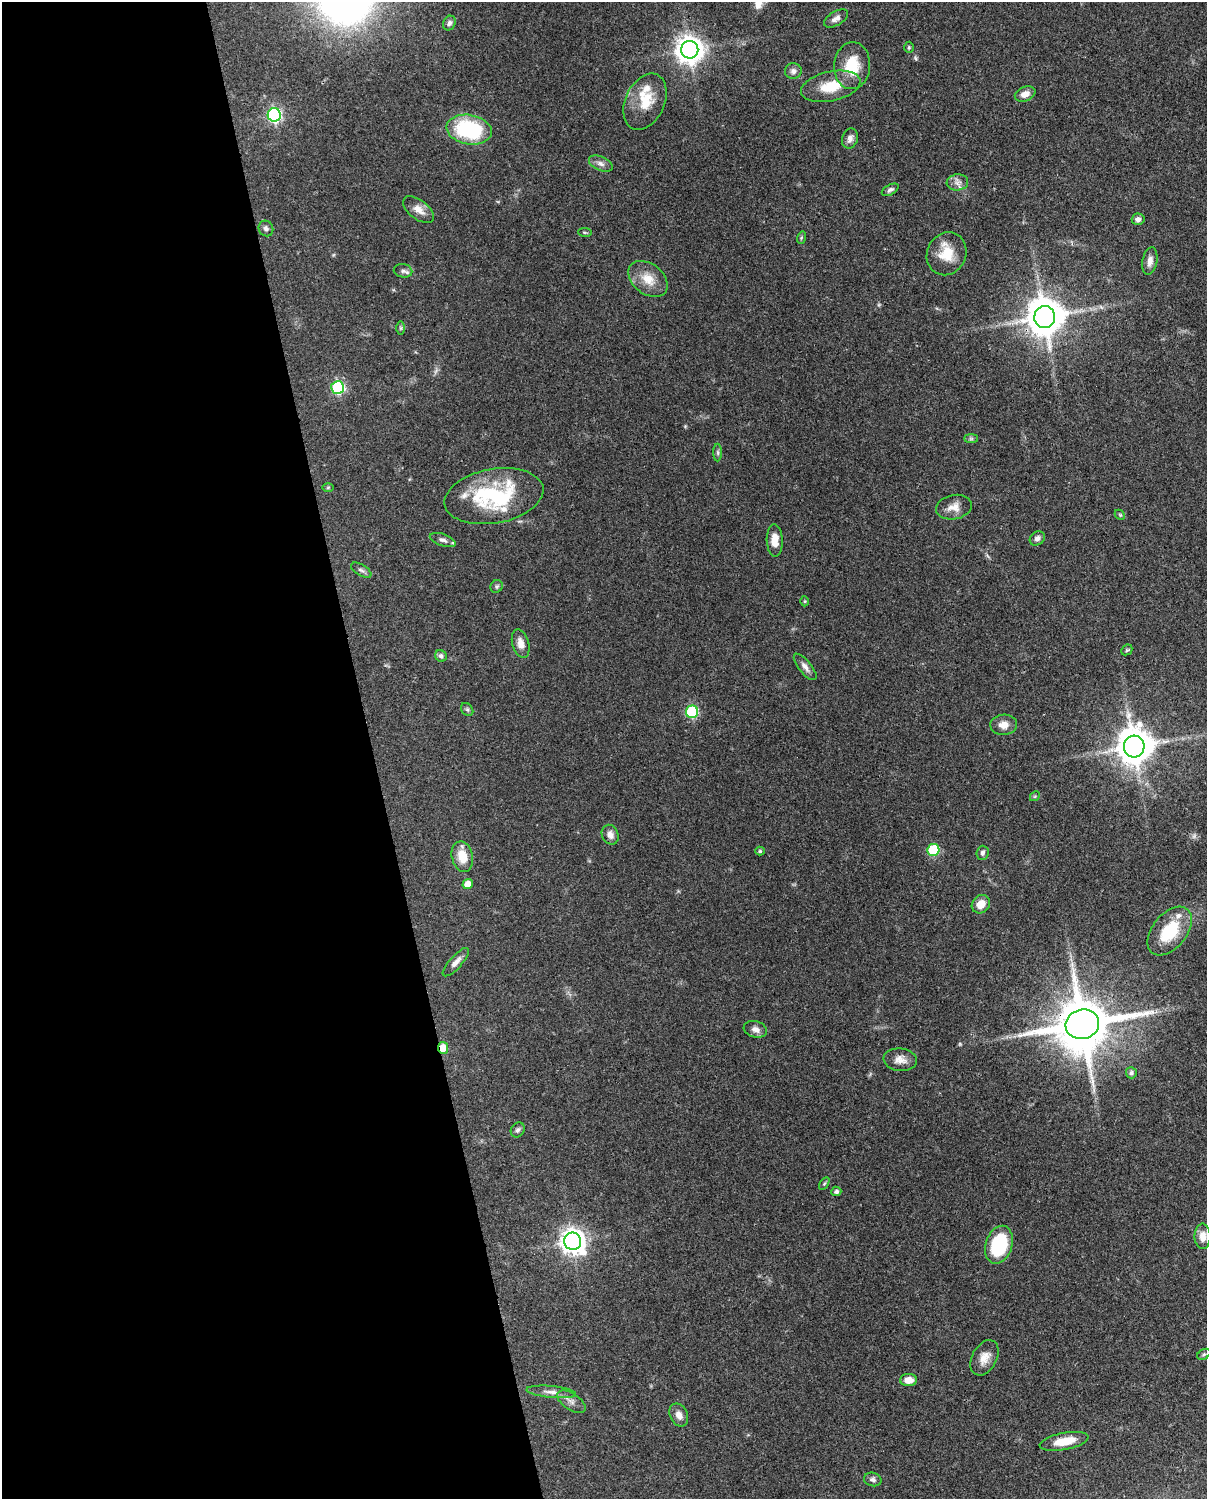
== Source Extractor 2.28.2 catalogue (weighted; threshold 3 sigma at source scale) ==
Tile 5 of 4 x 3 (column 1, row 2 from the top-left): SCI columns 95-1299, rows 1768-3264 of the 5006 x 4913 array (HDU 1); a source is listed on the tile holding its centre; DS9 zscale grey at full resolution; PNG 1209 x 1501 px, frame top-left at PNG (2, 2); each listed source drawn as its Kron ellipse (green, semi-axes under 4 px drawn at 4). Shown black and unused: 31% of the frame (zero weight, under 3 of 4 exposures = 7% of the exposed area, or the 3 px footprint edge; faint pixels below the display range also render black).
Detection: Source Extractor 2.28.2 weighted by HDU 2 'WHT'; one run over the whole footprint, this tile lists its part. Background 0.0959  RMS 0.004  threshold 0.018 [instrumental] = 3 sigma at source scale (4.5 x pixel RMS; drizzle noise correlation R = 1.50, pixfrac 1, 0.05/0.05 arcsec/px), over >= 5 px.
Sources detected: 81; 1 too faint to see at this stretch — neither listed nor drawn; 4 inside a brighter listed object's ellipse — not listed separately; the other 76 listed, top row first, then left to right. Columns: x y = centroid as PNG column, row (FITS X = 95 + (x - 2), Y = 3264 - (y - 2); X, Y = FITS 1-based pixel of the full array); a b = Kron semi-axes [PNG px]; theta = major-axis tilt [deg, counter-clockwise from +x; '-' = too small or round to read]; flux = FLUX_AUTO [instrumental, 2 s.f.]
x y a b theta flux
836 18 13 7 31 2.1
449 23 7 6 - 1.3
909 47 5 5 - 0.54
690 50 9 8 - 480
852 66 23 18 86 13
793 71 8 8 - 1.6
831 86 30 15 12 11
1025 94 11 7 22 2.9
645 102 29 19 65 11
274 115 7 6 - 76
469 130 23 14 -9 38
850 138 10 7 75 1.8
601 164 12 7 -24 2
957 182 11 8 6 2.2
890 190 9 5 28 1.1
419 210 18 9 -38 3.6
1138 219 6 6 - 1.5
266 228 8 7 - 1.2
585 232 7 3 -9 0.47
801 238 6 4 72 0.5
947 254 22 19 62 9.4
1150 261 14 7 79 2.8
403 271 9 6 -11 1.3
648 279 22 15 -38 7.1
1045 317 11 10 - 1100
401 328 6 4 -90 0.58
338 388 6 6 - 47
971 439 7 4 0 0.73
718 452 9 4 -89 0.85
328 487 6 4 1 0.5
494 496 50 27 10 39
954 507 18 12 10 4
1120 515 6 4 -44 0.54
1037 538 8 6 39 1.6
443 540 13 6 -19 1.5
775 540 16 8 -88 5.2
361 570 11 5 -31 1.2
497 586 6 6 - 0.75
805 601 5 3 - 0.37
521 644 15 8 -75 3.2
1127 650 6 5 - 0.59
441 656 6 5 - 1.2
805 667 16 6 -51 2.1
467 709 7 5 -53 0.8
692 712 6 6 - 37
1004 725 13 10 3 3.3
1134 747 11 10 - 1000
1035 796 5 4 - 0.48
610 835 10 8 -67 2.4
933 850 6 6 - 26
760 851 5 4 - 0.71
982 853 7 6 - 1.2
462 857 15 10 -78 7
468 884 5 5 - 4.8
981 904 10 8 45 4.5
1170 931 28 17 50 18
456 962 18 6 48 2.4
1082 1024 17 14 14 2800
755 1029 12 8 -15 2.3
443 1048 6 5 - 5.9
900 1060 17 11 -6 3.6
1131 1073 5 5 - 1.1
518 1130 8 6 55 1.1
824 1184 7 4 58 0.58
836 1191 5 5 - 1.1
1203 1236 13 8 -89 3.3
573 1241 9 8 - 360
999 1245 19 13 72 28
1204 1354 7 4 29 0.69
984 1358 19 12 61 4.5
908 1380 8 6 1 3.9
551 1392 25 6 -5 3
571 1402 16 8 -34 2.6
679 1415 12 8 -65 2.7
1064 1441 24 8 11 7.7
873 1479 9 6 -13 1.4
Overlapping masked pixels (flux is a lower limit): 3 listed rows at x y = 1045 317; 1082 1024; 443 1048